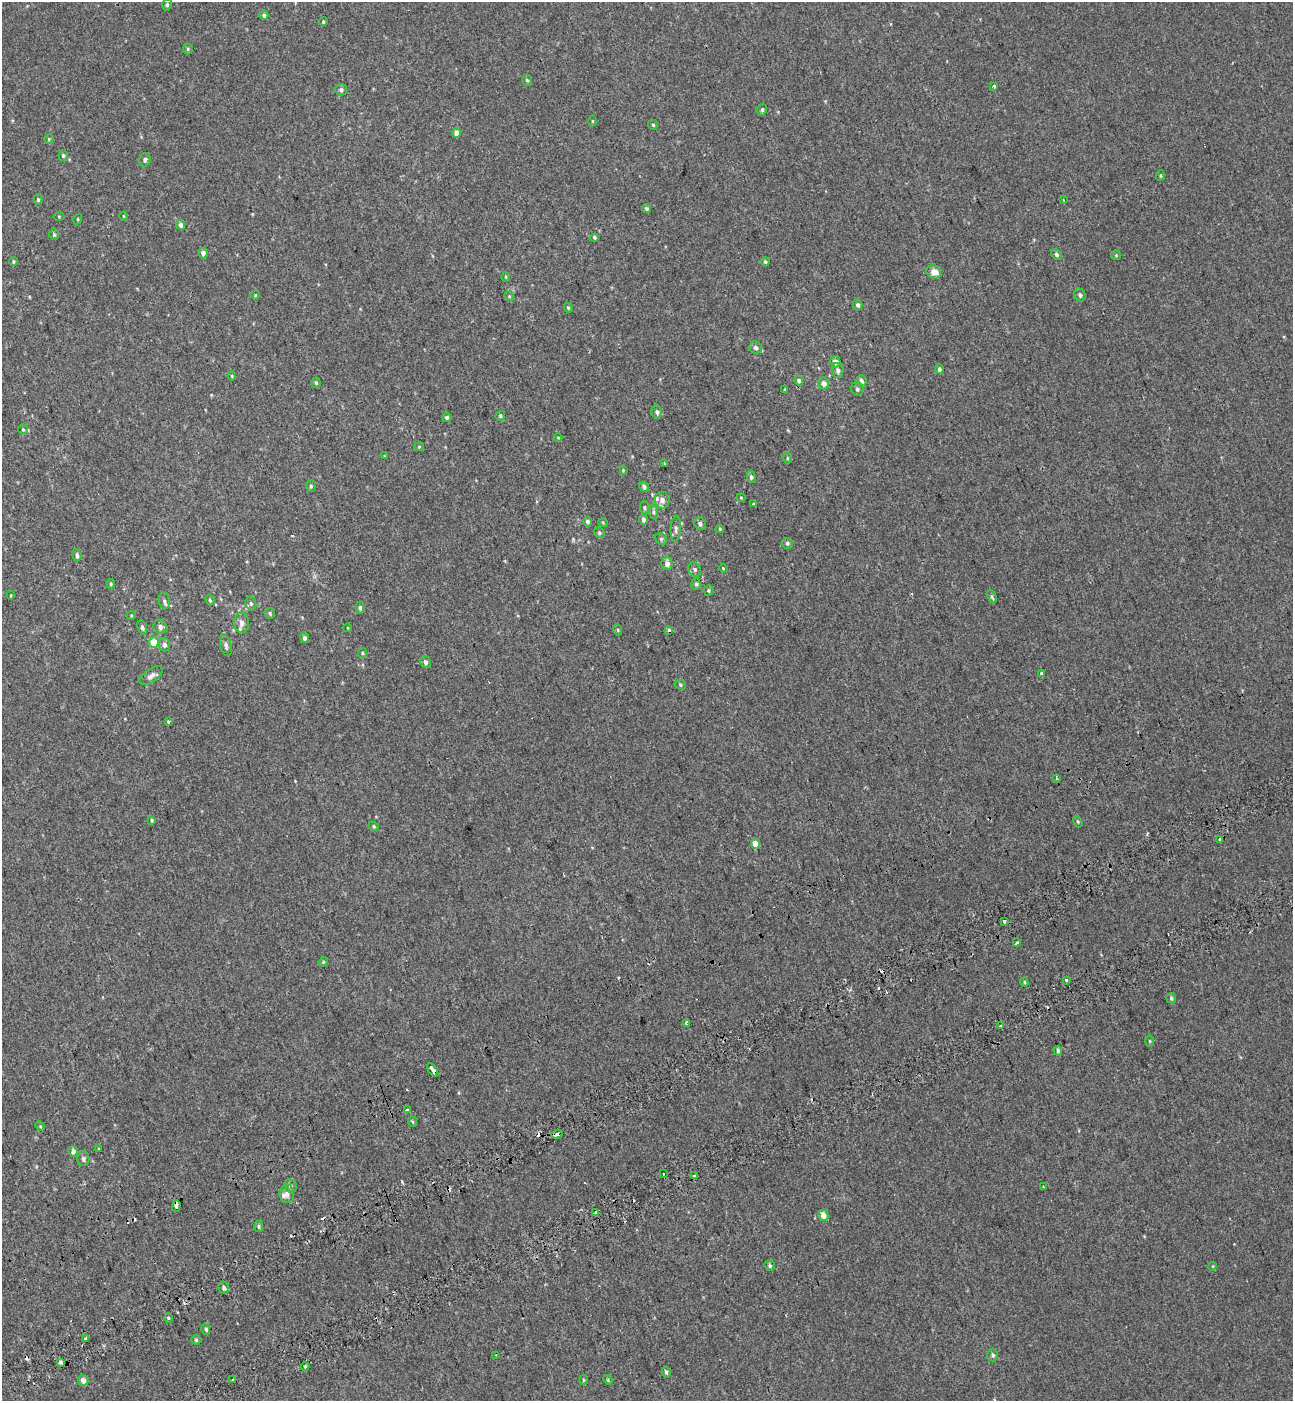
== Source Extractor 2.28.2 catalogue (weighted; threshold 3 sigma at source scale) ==
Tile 7 of 4 x 4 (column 3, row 2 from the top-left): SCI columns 2815-4105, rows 2897-4295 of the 5576 x 5797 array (HDU 1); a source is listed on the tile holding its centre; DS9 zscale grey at full resolution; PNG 1295 x 1403 px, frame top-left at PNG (2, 2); each listed source drawn as its Kron ellipse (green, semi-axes under 4 px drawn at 4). Shown black and unused: <1% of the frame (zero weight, under 2 of 3 exposures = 6% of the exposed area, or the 3 px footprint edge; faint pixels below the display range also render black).
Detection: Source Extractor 2.28.2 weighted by HDU 2 'WHT'; one run over the whole footprint, this tile lists its part. Background 0.00339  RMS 0.0079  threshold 0.0356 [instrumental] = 3 sigma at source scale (4.5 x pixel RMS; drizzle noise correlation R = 1.50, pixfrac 1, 0.0396/0.0396 arcsec/px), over >= 5 px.
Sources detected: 172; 15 cosmic-ray / hot-pixel residue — neither listed nor drawn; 3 inside a brighter listed object's ellipse — not listed separately; the other 154 listed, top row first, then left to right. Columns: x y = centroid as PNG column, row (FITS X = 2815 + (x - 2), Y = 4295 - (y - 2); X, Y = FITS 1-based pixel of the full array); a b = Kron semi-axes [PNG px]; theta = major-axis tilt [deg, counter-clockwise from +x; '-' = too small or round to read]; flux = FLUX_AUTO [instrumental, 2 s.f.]
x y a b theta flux
167 5 6 4 76 1.4
264 15 4 4 - 2
323 22 4 3 - 1
188 49 5 5 - 1.1
527 80 5 4 - 1.1
994 86 3 3 - 0.95
341 90 6 5 - 2.1
762 110 6 4 77 1.5
592 121 5 3 - 0.66
653 125 5 5 - 0.99
457 133 5 4 - 6.2
49 139 5 4 - 0.93
63 156 5 4 - 1.2
145 160 7 6 - 2.1
1160 176 5 3 - 0.95
38 199 5 4 - 1.3
1063 200 4 3 - 0.7
647 209 5 4 - 1.3
59 216 5 3 - 0.67
123 216 4 3 - 0.56
78 219 5 3 - 0.7
181 225 5 4 - 2.7
54 235 5 4 - 1.2
594 237 4 3 - 1.2
203 253 5 5 - 3.3
1056 254 6 5 - 1.6
1116 255 5 4 - 0.9
13 261 4 4 - 0.99
765 262 4 4 - 1.6
934 272 8 6 -21 5.4
506 277 5 3 - 0.7
255 295 5 3 - 0.69
1080 295 6 5 - 1.9
509 296 5 4 - 0.84
858 305 5 5 - 1.7
568 308 5 4 - 0.92
756 348 6 6 - 2.6
835 362 5 5 - 5.4
939 369 5 4 - 1.9
838 371 7 5 -87 2.6
232 376 4 4 - 0.77
799 381 5 4 - 1.7
861 381 6 5 - 3.2
316 383 5 4 - 1
824 383 6 5 - 4.2
857 389 7 6 - 2
785 390 3 3 - 0.87
657 412 7 5 -74 2.1
500 416 5 4 - 1.3
447 417 4 4 - 1.8
23 429 5 5 - 0.99
558 438 4 4 - 0.75
419 447 4 4 - 0.77
384 456 3 2 - 0.77
787 458 5 3 - 0.88
664 463 2 2 - 0.72
623 470 4 4 - 0.64
751 477 6 4 -80 1.6
311 486 5 5 - 1.3
644 487 5 4 - 2.5
741 498 4 4 - 0.69
662 500 8 7 - 4.5
753 504 4 3 - 0.75
644 507 7 4 -84 1.2
653 512 7 5 -83 1.5
644 519 5 4 - 2.3
587 522 5 4 - 2.2
603 523 5 3 - 0.6
700 524 6 5 - 2.1
676 529 13 5 86 2.6
720 529 4 4 - 0.76
599 533 6 4 -50 1.3
661 539 6 5 - 1.3
787 543 5 5 - 1.4
77 555 6 4 -83 2.2
667 563 6 5 - 4.4
723 568 4 3 - 0.65
695 570 7 6 - 1.9
111 584 5 4 - 0.98
696 584 6 4 -90 1.5
708 590 5 5 - 1.2
11 595 4 3 - 0.61
992 597 7 4 -63 1.2
210 600 5 4 - 1.2
164 601 8 5 -80 2.1
251 604 7 5 -74 1.6
360 608 6 4 -89 1.6
270 613 5 5 - 1.3
131 615 4 3 - 0.6
242 623 10 7 -89 4.2
160 627 7 6 - 2.9
142 628 7 4 -72 1.8
348 628 4 3 - 0.54
618 630 5 3 - 0.74
669 630 3 3 - 1.9
304 638 5 4 - 2.6
154 642 5 5 - 19
165 645 6 5 - 2.8
226 645 11 5 -76 2.6
362 653 5 4 - 1.1
425 662 6 5 - 2.4
1041 673 3 3 - 3.1
151 676 13 6 36 3.9
680 685 6 4 -24 1.1
168 721 3 3 - 2.1
1056 778 3 3 - 2.2
152 820 4 3 - 0.97
1078 822 6 4 -59 0.97
374 826 5 4 - 0.95
1220 840 3 3 - 6.3
755 844 5 4 - 11
1004 922 3 3 - 7.8
1016 943 3 3 - 9.4
323 962 5 4 - 0.81
1067 980 3 3 - 2.7
1024 982 4 4 - 0.84
1171 998 5 4 - 1.2
686 1023 4 3 - 2.7
1000 1025 3 3 - 0.91
1150 1041 5 3 - 0.79
1058 1051 5 3 - 1.4
433 1070 8 3 -55 14
407 1110 4 3 - 3.1
412 1122 5 3 - 0.91
40 1126 5 4 - 0.77
557 1134 6 3 20 4.1
99 1149 3 3 - 4.7
73 1151 5 4 - 3.8
83 1159 7 6 - 2.2
663 1174 3 3 - 1.9
694 1176 3 3 - 5.5
291 1186 7 6 - 1.9
1043 1187 3 2 - 0.69
287 1194 9 7 89 3.5
176 1206 6 3 89 8.1
595 1212 3 3 - 4.9
823 1215 5 4 - 6.2
259 1226 5 4 - 1.1
770 1266 5 5 - 1.4
1213 1266 4 3 - 0.61
224 1288 6 5 - 2.2
168 1318 5 3 - 0.99
206 1329 6 4 -77 1.6
86 1339 3 3 - 6.5
196 1340 4 4 - 1.1
496 1355 3 2 - 0.75
993 1355 6 5 - 1.8
61 1362 4 3 - 4.7
305 1367 4 4 - 1.1
666 1372 5 3 - 1.6
83 1380 5 5 - 5
233 1380 3 2 - 1
584 1380 5 3 - 0.72
608 1380 5 3 - 0.75
Overlapping masked pixels (flux is a lower limit): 3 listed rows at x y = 433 1070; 557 1134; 176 1206